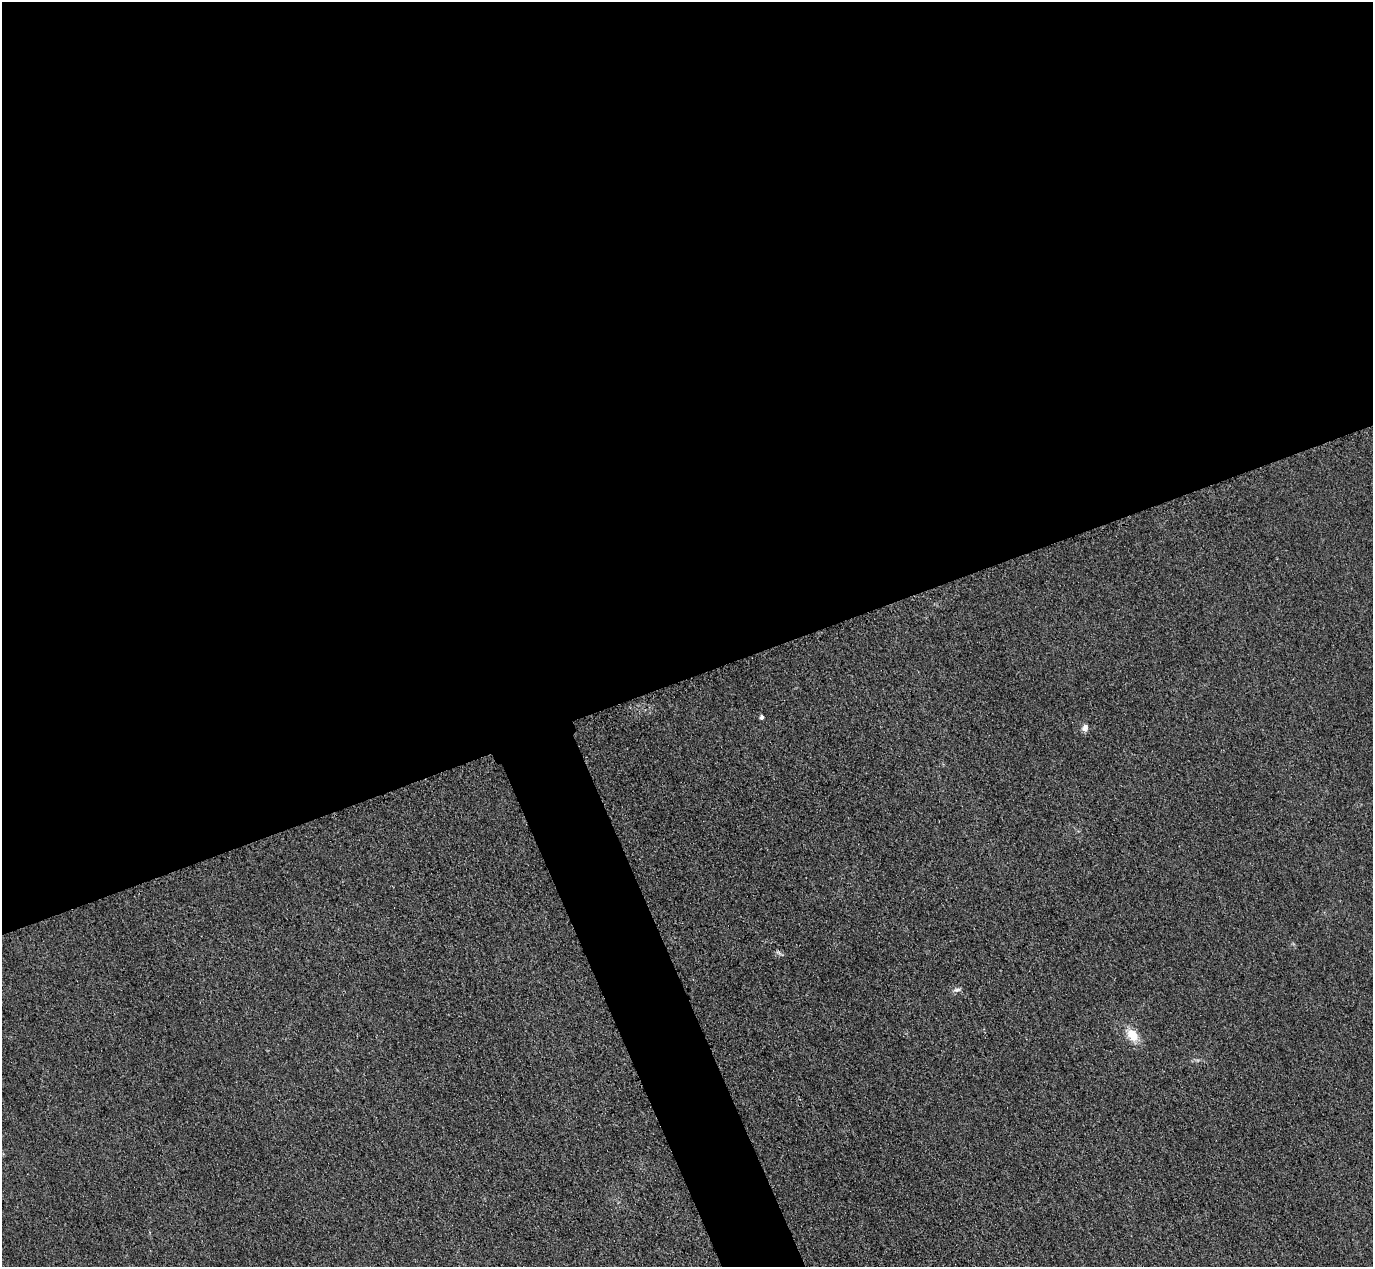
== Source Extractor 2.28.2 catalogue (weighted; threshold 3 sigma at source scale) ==
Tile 2 of 4 x 4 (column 2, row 1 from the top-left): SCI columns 1402-2772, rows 4097-5361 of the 5546 x 5533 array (HDU 1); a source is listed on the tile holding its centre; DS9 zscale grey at full resolution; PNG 1375 x 1269 px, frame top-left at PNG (2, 2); no overlay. Shown black and unused: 56% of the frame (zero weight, under 3 of 4 exposures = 3% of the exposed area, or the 3 px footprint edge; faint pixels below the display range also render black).
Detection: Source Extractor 2.28.2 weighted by HDU 2 'WHT'; one run over the whole footprint, this tile lists its part. Background 0.148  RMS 0.019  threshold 0.0859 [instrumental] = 3 sigma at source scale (4.5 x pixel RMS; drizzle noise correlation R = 1.50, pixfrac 1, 0.05/0.05 arcsec/px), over >= 5 px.
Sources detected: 4; all 4 listed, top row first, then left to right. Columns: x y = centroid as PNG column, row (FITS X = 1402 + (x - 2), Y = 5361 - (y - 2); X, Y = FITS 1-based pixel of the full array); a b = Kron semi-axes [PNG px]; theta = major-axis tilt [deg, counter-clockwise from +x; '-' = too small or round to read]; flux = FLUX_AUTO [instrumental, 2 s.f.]
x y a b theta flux
762 717 4 4 - 5.1
1085 728 10 7 69 7.7
957 990 12 4 4 4.7
1133 1035 16 11 -51 30